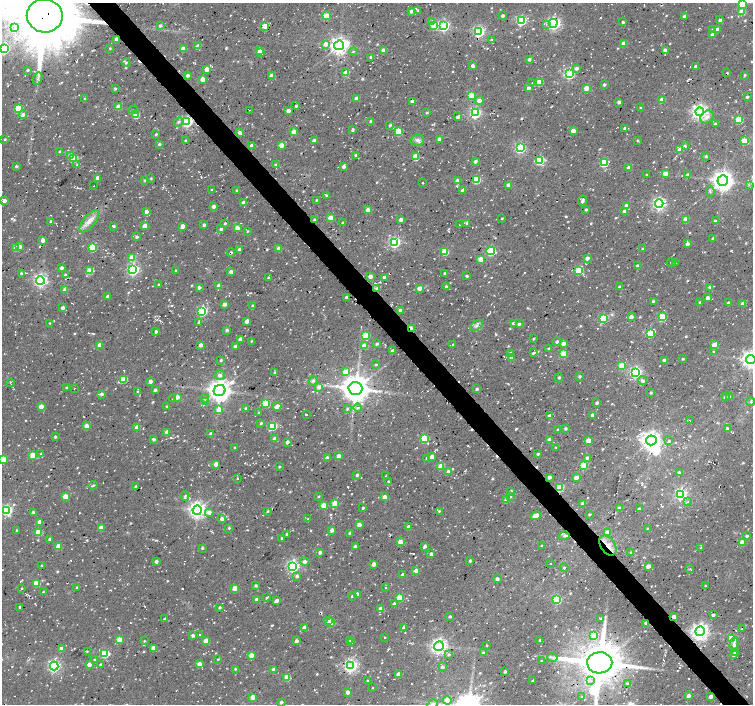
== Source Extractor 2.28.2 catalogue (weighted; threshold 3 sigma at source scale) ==
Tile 6 of 4 x 4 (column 2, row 2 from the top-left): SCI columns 1528-3029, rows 3029-4431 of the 6033 x 5992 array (HDU 1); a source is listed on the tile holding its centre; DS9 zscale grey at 2 x 2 block average (1 PNG px = mean of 2 x 2 image px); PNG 755 x 706 px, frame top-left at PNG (2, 3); each listed source drawn as its Kron ellipse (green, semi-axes under 4 px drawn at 4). Shown black and unused: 4% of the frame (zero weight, under 2 of 3 exposures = <1% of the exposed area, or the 3 px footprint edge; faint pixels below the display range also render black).
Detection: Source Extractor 2.28.2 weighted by HDU 2 'WHT'; one run over the whole footprint, this tile lists its part. Background 0.05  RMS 0.0081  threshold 0.0364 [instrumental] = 3 sigma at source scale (4.5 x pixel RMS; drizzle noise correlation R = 1.50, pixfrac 1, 0.0396/0.0396 arcsec/px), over >= 5 px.
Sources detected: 1033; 4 too faint to see at this stretch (2 x 2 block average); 5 inside a brighter object's white glare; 57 cosmic-ray / hot-pixel residue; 1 long thin detection or spike segment (spike, bleed or trail) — neither listed nor drawn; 1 coinciding with a brighter row at this scale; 4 inside a brighter listed object's ellipse — not listed separately; of the other 961, all 500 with FLUX_AUTO >= 1.83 (the completeness limit of this list) listed and drawn (461 fainter detections not listed), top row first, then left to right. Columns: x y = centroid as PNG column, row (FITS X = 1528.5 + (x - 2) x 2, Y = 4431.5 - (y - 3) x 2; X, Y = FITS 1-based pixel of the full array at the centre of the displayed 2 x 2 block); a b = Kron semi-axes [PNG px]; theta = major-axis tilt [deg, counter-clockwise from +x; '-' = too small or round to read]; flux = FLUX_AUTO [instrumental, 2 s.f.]
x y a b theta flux
742 3 3 3 - 87
418 10 2 2 - 1.9
411 11 3 2 - 7
741 12 3 3 - 28
503 15 2 2 - 6.3
45 16 18 16 -10 18000
326 16 3 3 - 44
685 16 3 2 - 10
521 20 4 3 - 210
720 20 2 2 - 7.3
431 21 4 4 - 5
623 22 2 2 - 4.5
553 23 4 4 - 300
160 25 3 3 - 4.8
546 25 2 2 - 2.4
265 26 3 3 - 35
434 26 3 3 - 52
444 26 4 4 - 300
15 27 3 2 - 2.2
713 29 3 3 - 2.8
717 29 3 3 - 7.2
479 31 4 4 - 330
712 35 3 3 - 10
116 39 3 3 - 10
491 40 3 3 - 2.7
624 43 3 3 - 17
326 44 4 3 - 12
339 45 5 4 - 980
198 46 3 3 - 10
110 48 2 2 - 2.2
4 49 4 4 - 270
183 49 3 3 - 19
259 50 3 3 - 31
383 50 4 4 - 9.4
665 50 3 3 - 9.8
353 51 4 3 - 2
261 53 3 3 - 7.2
371 57 3 3 - 4
529 59 2 2 - 4.8
126 63 4 3 - 3
473 66 3 2 - 9.7
696 66 2 2 - 5.5
576 68 3 3 - 6.9
207 69 3 3 - 20
27 70 2 2 - 3.4
346 73 3 3 - 32
727 73 2 2 - 2.3
569 74 4 4 - 270
188 75 3 3 - 5.4
745 75 3 2 - 3
272 76 3 3 - 21
38 78 6 3 70 4.2
202 79 3 3 - 20
532 82 2 2 - 2.4
539 82 3 3 - 55
604 84 2 2 - 5.2
528 88 3 2 - 8
587 88 3 3 - 34
115 89 4 3 - 2.1
471 96 3 3 - 44
747 97 2 2 - 5.6
357 98 3 3 - 11
85 99 3 3 - 2.6
662 100 3 3 - 26
412 101 3 2 - 6.7
479 101 4 4 - 12
619 102 2 2 - 7.5
296 106 3 2 - 3.5
118 107 3 3 - 28
641 108 3 3 - 3.3
18 109 4 3 - 91
133 110 5 2 - 1.9
250 110 2 2 - 2.4
288 111 3 3 - 14
427 112 3 2 - 2.6
700 112 4 4 - 770
475 113 4 4 - 260
23 115 4 4 - 7.9
136 115 3 3 - 55
458 117 3 2 - 8.7
707 117 7 5 43 8.9
739 120 3 3 - 65
371 121 3 3 - 5.2
178 122 5 3 - 3.9
187 122 4 4 - 320
715 124 3 2 - 3.8
390 125 3 2 - 3.9
625 128 3 2 - 4.5
352 130 4 2 - 4.4
398 131 4 3 - 50
573 131 3 3 - 20
294 132 3 3 - 22
240 133 4 3 - 9
156 134 3 2 - 2.5
5 139 3 2 - 2.3
439 139 3 3 - 13
417 140 7 5 13 7.6
638 140 2 2 - 2.9
185 141 2 2 - 2.1
314 141 3 3 - 11
744 141 3 3 - 55
159 144 3 2 - 4
281 145 3 3 - 27
252 146 3 3 - 10
685 146 3 2 - 4.1
520 148 4 4 - 260
680 150 3 3 - 24
60 152 4 3 - 4.8
356 155 3 3 - 4.6
71 156 3 3 - 18
706 156 3 2 - 3.5
415 157 4 3 - 37
73 158 3 3 - 88
540 160 4 3 - 110
475 161 3 2 - 7.2
604 163 3 3 - 130
77 165 4 3 - 3
276 165 3 2 - 6
16 166 2 2 - 3.8
344 166 3 2 - 7.6
629 168 3 3 - 13
665 174 3 3 - 21
647 175 2 2 - 2.9
688 175 3 3 - 5.6
97 178 3 3 - 17
151 178 3 2 - 2.5
145 180 3 2 - 3.5
476 180 3 3 - 90
723 180 5 5 - 1400
458 181 3 3 - 15
423 183 2 2 - 2.9
508 185 3 2 - 12
749 185 3 3 - 2.6
94 186 2 2 - 2
212 190 3 2 - 3.2
236 190 2 2 - 2.8
463 190 3 2 - 9.6
710 192 6 3 -84 2.8
327 196 3 2 - 4
316 200 3 2 - 2
4 201 3 3 - 10
582 201 5 3 - 7.1
243 203 4 3 - 9.2
659 204 4 4 - 450
626 205 3 3 - 9.3
213 206 3 3 - 9
368 210 3 3 - 21
586 210 3 2 - 3
625 211 3 2 - 14
146 212 3 3 - 11
330 218 3 3 - 31
502 218 2 2 - 2
686 219 3 3 - 24
314 220 3 2 - 5.5
401 220 3 3 - 8.9
50 221 3 2 - 3
89 221 13 6 51 17
715 221 3 2 - 3.6
225 223 3 2 - 3
342 223 3 2 - 2.6
467 223 4 3 - 3.3
204 225 2 2 - 6.1
459 225 2 2 - 1.9
113 226 3 2 - 3.4
145 226 3 3 - 24
182 226 3 3 - 18
237 228 3 3 - 21
221 229 4 3 - 5.4
247 231 3 2 - 1.9
136 237 3 3 - 4.5
713 238 3 2 - 4.9
43 240 3 3 - 12
395 242 4 4 - 280
687 244 3 3 - 8.4
20 247 4 3 - 8.3
16 248 3 3 - 32
92 248 3 3 - 85
279 249 3 3 - 18
642 249 2 2 - 3.1
239 250 3 3 - 7.9
490 251 4 4 - 150
231 252 4 3 - 2.5
445 252 3 3 - 64
132 258 3 3 - 36
587 258 3 3 - 8.4
481 259 3 3 - 29
671 263 4 2 - 2.1
676 263 3 3 - 2.7
638 266 2 2 - 6.1
61 268 3 2 - 6.5
133 270 4 4 - 350
176 270 3 2 - 2.7
89 271 3 3 - 54
579 271 3 3 - 65
231 272 3 3 - 11
21 273 3 2 - 4.4
445 273 2 2 - 5.3
65 275 3 2 - 3.4
370 276 3 3 - 13
467 276 2 2 - 3.7
384 277 3 3 - 5.4
268 278 3 3 - 2.4
40 280 4 4 - 500
158 285 3 2 - 2.8
219 286 3 3 - 11
446 286 2 2 - 3.2
199 287 2 2 - 5.8
619 287 4 3 - 3.6
420 288 3 3 - 18
710 288 3 3 - 6.3
65 289 3 3 - 13
377 289 3 3 - 6.5
108 297 2 2 - 8.6
346 297 2 2 - 5.4
708 298 3 2 - 13
653 301 2 2 - 4.1
700 302 2 2 - 4.7
729 303 3 2 - 7
224 304 3 3 - 9.9
743 304 3 3 - 13
252 306 3 3 - 2.6
63 308 3 2 - 8.2
400 310 3 2 - 13
202 311 4 4 - 200
631 317 3 2 - 12
662 317 3 3 - 91
603 318 3 3 - 120
247 321 3 3 - 12
50 323 2 2 - 1.9
199 323 4 3 - 3.6
513 323 3 3 - 5
519 324 3 3 - 4.4
476 326 7 4 38 6.8
411 328 4 2 - 29
227 330 3 2 - 6
156 331 2 2 - 4.8
650 333 4 3 - 120
365 335 3 3 - 62
240 339 3 3 - 10
533 339 3 2 - 2.5
251 341 3 2 - 2.3
557 342 4 3 - 5
563 343 4 3 - 9.2
376 344 2 2 - 5.2
453 344 3 2 - 2
100 345 3 3 - 16
200 345 3 3 - 8.1
715 345 3 3 - 42
364 346 3 3 - 26
235 347 3 3 - 7
549 348 3 3 - 2.8
393 351 3 2 - 11
713 352 3 3 - 2.2
510 353 3 3 - 10
534 353 3 2 - 4.4
563 354 3 3 - 54
511 357 4 3 - 3.7
683 359 2 2 - 2.9
751 359 4 4 - 900
221 360 3 3 - 3.5
664 360 2 2 - 14
376 365 3 2 - 2.3
621 365 3 3 - 38
274 372 3 2 - 2.4
345 372 3 3 - 39
636 372 4 4 - 350
219 375 5 4 - 6.9
580 376 3 2 - 3.9
559 378 4 3 - 2.6
123 379 4 3 - 85
150 381 3 3 - 9.3
313 381 5 4 - 5.1
643 381 4 4 - 5.6
10 383 4 3 - 2.3
319 387 4 3 - 9.8
67 388 3 2 - 4.1
74 388 2 2 - 2.4
355 389 7 6 - 3100
477 389 3 3 - 4
155 390 3 3 - 4.9
220 391 6 5 - 1800
138 392 3 2 - 2.5
651 393 2 2 - 3.9
101 394 3 3 - 5.1
730 396 3 3 - 2
177 397 4 4 - 11
725 397 2 2 - 5.9
205 398 4 3 - 4
173 399 2 2 - 2.4
206 402 3 3 - 18
751 402 4 3 - 2.4
266 403 3 3 - 71
597 403 2 2 - 5.3
41 406 3 3 - 23
277 406 4 3 - 15
167 407 3 3 - 4.1
358 408 4 3 - 4.3
246 409 3 2 - 4.4
347 409 3 3 - 3.1
219 410 4 3 - 19
259 413 3 2 - 2.8
306 415 2 2 - 3.4
593 415 2 2 - 9.6
550 416 3 3 - 13
689 420 2 2 - 2
261 423 3 2 - 3.3
86 426 3 3 - 18
272 426 4 3 - 140
137 427 3 3 - 20
727 428 3 2 - 3.5
558 429 3 2 - 2.3
566 429 3 3 - 3.9
167 432 3 3 - 15
211 434 4 3 - 7.4
55 437 3 2 - 3.1
424 438 3 3 - 90
153 439 3 3 - 4.4
275 439 3 3 - 16
549 440 4 3 - 8.9
651 440 5 5 - 1300
588 441 3 3 - 29
669 441 4 3 - 3.3
287 442 3 2 - 8
556 447 2 2 - 2.4
235 448 2 2 - 4.8
41 454 3 2 - 2.1
538 454 2 2 - 3.2
33 455 3 3 - 48
339 456 3 3 - 16
432 457 3 3 - 16
327 458 3 3 - 11
427 458 3 3 - 5.6
587 458 3 3 - 5.9
2 460 3 3 - 110
216 464 3 3 - 19
584 465 3 3 - 87
441 466 3 3 - 40
279 467 3 2 - 2.4
448 472 3 3 - 17
679 472 3 3 - 4.1
357 475 2 2 - 5
386 476 3 2 - 2
549 477 3 3 - 6.2
237 478 2 2 - 2.4
576 478 3 3 - 18
389 482 3 3 - 5.1
93 485 5 2 - 2.7
136 487 3 2 - 6.6
560 487 3 3 - 100
511 491 3 3 - 4.7
681 494 4 4 - 300
185 496 5 3 - 3.2
319 496 3 2 - 2
511 496 4 3 - 2.6
65 497 3 3 - 42
384 497 3 3 - 13
507 500 3 3 - 24
688 502 2 2 - 2.3
335 503 3 3 - 45
583 503 3 2 - 12
323 506 3 3 - 38
363 508 3 2 - 2.6
619 508 3 3 - 3.6
639 509 3 2 - 6.2
7 510 4 4 - 250
197 510 4 4 - 890
268 511 3 2 - 1.9
439 511 3 3 - 2.6
209 512 4 4 - 10
33 513 3 2 - 6.2
589 514 2 2 - 2.6
536 516 5 3 - 21
222 519 4 3 - 7.7
308 519 2 2 - 1.8
40 522 3 3 - 22
359 525 3 3 - 17
408 527 3 2 - 8.7
101 528 3 3 - 16
229 528 3 3 - 2.4
647 528 3 2 - 1.9
332 530 3 3 - 9.8
17 531 2 2 - 3.5
38 532 3 3 - 57
608 532 4 4 - 12
350 533 3 2 - 4.9
287 534 3 3 - 2.5
564 536 5 4 - 5.2
747 536 2 2 - 5
282 538 3 2 - 4.7
50 539 3 2 - 8.5
400 542 3 3 - 30
742 542 3 3 - 22
58 546 3 3 - 31
425 546 4 3 - 5.3
542 546 3 2 - 2
608 546 11 7 -53 19
355 547 3 3 - 8.5
202 548 3 2 - 3.4
701 548 3 3 - 2.4
320 552 3 2 - 7.6
631 552 3 3 - 1.9
431 554 3 3 - 6.7
470 560 4 3 - 2.6
156 562 3 2 - 6.7
305 562 4 4 - 6.2
550 563 2 2 - 3.1
374 564 3 3 - 12
42 566 3 2 - 3.4
293 566 4 4 - 400
648 566 3 2 - 15
564 568 4 3 - 2.9
690 569 3 2 - 2
416 571 4 3 - 8.4
403 575 3 2 - 11
297 576 3 3 - 5.5
497 579 3 3 - 5.4
36 583 3 3 - 44
255 585 3 3 - 3.1
705 586 3 2 - 2
77 587 3 2 - 2.7
386 587 2 2 - 2.5
235 588 3 3 - 34
22 589 3 2 - 1.9
43 592 3 3 - 2
357 594 3 3 - 12
352 596 2 2 - 3.3
267 597 2 2 - 5.3
400 597 3 3 - 65
256 600 3 3 - 11
556 600 3 3 - 140
277 601 3 2 - 11
394 604 3 3 - 5.6
20 607 2 2 - 3.3
219 608 2 2 - 3.5
381 609 3 3 - 19
713 615 2 2 - 6.9
450 617 2 2 - 4.5
674 617 3 3 - 15
600 618 4 3 - 2.5
165 619 3 3 - 4.7
328 621 4 3 - 34
331 623 3 3 - 45
645 623 3 3 - 5
304 628 3 3 - 13
403 628 3 2 - 2.3
742 629 3 3 - 2.9
700 631 5 4 - 950
193 635 3 3 - 6
200 635 2 2 - 1.9
594 635 4 4 - 44
384 637 2 2 - 3
732 638 3 3 - 61
119 640 3 3 - 38
540 640 3 2 - 2.4
144 641 3 2 - 2.1
206 641 3 3 - 27
296 641 4 3 - 5.4
350 641 3 3 - 4.6
352 642 3 3 - 8.4
734 644 7 3 82 10
487 645 3 2 - 1.9
439 646 5 4 - 700
153 648 3 3 - 19
61 649 3 3 - 15
87 651 3 3 - 1.9
735 652 3 2 - 3.3
104 653 4 3 - 120
483 653 3 3 - 4.6
251 655 3 3 - 22
449 655 3 3 - 2.8
733 655 3 3 - 6.4
552 657 5 2 - 3.3
218 659 2 2 - 2
94 660 3 3 - 2.4
541 661 2 2 - 2.3
600 663 12 10 1 7400
89 664 3 3 - 11
199 664 3 3 - 16
101 665 3 2 - 5.6
54 666 4 4 - 390
351 666 4 4 - 480
442 667 3 3 - 5.7
235 669 3 3 - 2.7
273 670 3 3 - 19
505 671 2 2 - 4.7
399 674 3 3 - 21
287 677 3 3 - 46
532 680 4 2 - 2
590 680 4 3 - 5.4
367 681 3 2 - 2.1
627 684 4 3 - 2.8
373 687 2 2 - 1.9
347 692 3 3 - 7.6
688 696 3 3 - 8
253 697 3 3 - 28
582 697 3 2 - 1.8
711 697 3 2 - 12
447 700 4 3 - 49
281 702 2 2 - 5.8
432 704 5 4 - 7
Overlapping masked pixels (flux is a lower limit): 12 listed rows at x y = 45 16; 116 39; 187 122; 314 220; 377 289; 411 328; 560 487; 608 546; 674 617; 645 623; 700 631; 600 663
Isophote crosses this tile's border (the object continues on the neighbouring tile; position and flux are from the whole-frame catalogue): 8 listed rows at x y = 742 3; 45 16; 4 49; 751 359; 2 460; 600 663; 447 700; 432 704